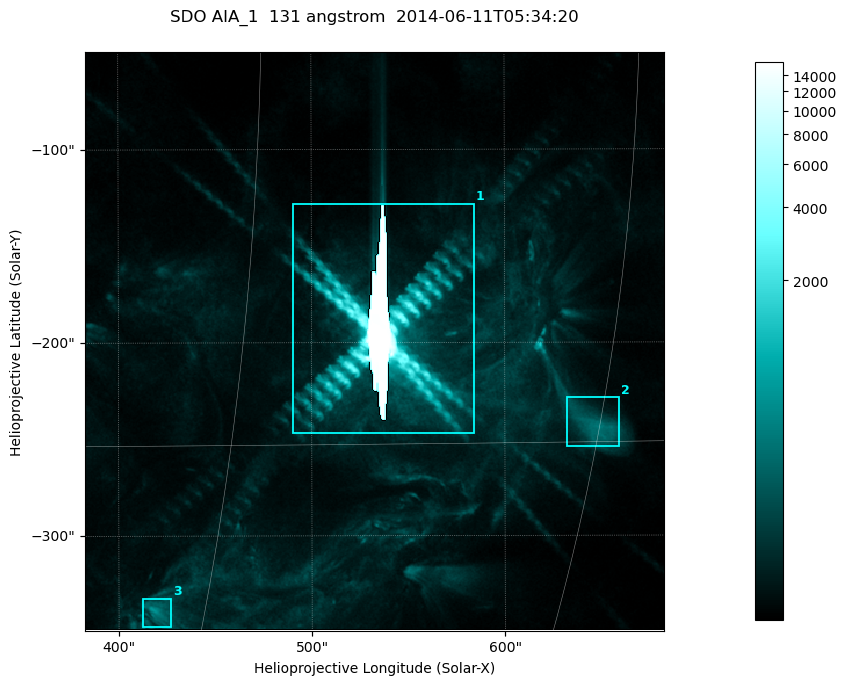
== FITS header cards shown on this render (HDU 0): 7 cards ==
TELESCOP= 'SDO     '           /
INSTRUME= 'AIA_1   '           /
WAVELNTH=                  131 /
WAVEUNIT= 'angstrom'           /
DATE-OBS= '2014-06-11T05:34:20.62' /
CTYPE1  = 'HPLN-TAN'           /
CTYPE2  = 'HPLT-TAN'           /

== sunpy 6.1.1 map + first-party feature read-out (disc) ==
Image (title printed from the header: SDO AIA_1  131 angstrom  2014-06-11T05:34:20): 499 x 499 px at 0.601 arcsec/px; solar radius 945 arcsec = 1573 px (partial field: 3.2% of the solar disc is inside the frame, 100% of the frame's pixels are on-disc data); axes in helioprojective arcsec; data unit not stated in the header (colour bar unlabelled)
Orientation: roll -0.139 deg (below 1 deg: not rotated)
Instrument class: DISC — disc imager (sunpy class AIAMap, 131 A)
Bright regions (active regions / flare kernels): reference = the on-disc median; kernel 5 px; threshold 5 sigma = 182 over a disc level ~42.5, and >= 1.15x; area >= 249 px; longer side >= 6 px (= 3.6 arcsec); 3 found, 3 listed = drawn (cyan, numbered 1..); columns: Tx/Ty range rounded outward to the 2 arcsec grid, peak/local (2 s.f.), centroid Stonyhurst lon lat
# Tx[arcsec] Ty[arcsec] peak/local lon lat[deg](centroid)
1 490..586 -248..-128 384 +35 -12
2 632..660 -254..-228 9.7 +45 -15
3 412..428 -348..-332 13 +28 -20